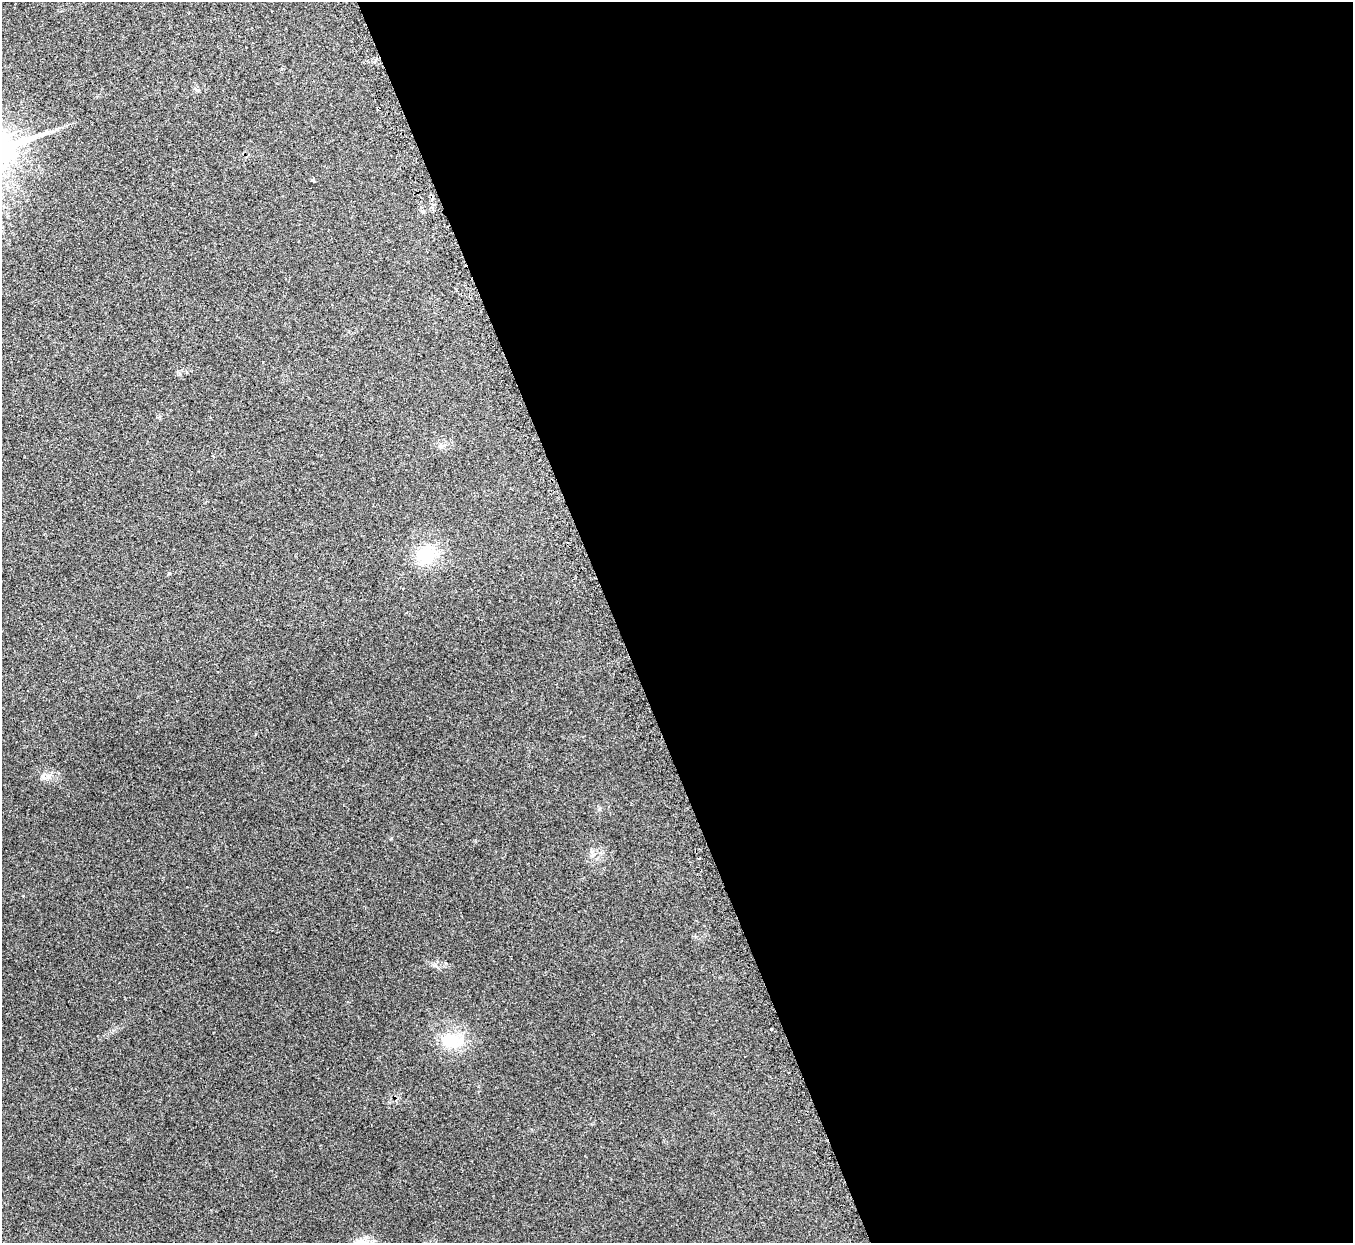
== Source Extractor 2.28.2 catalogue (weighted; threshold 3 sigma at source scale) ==
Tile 8 of 4 x 4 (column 4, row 2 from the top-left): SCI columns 4084-5434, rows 2667-3907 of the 5461 x 5457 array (HDU 1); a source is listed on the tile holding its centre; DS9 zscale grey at full resolution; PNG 1355 x 1245 px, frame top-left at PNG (2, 2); no overlay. Shown black and unused: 55% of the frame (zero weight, under 2 of 3 exposures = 3% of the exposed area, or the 3 px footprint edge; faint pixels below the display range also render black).
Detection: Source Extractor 2.28.2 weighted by HDU 2 'WHT'; one run over the whole footprint, this tile lists its part. Background 0.152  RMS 0.0095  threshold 0.0428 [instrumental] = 3 sigma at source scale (4.5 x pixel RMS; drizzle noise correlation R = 1.50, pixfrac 1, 0.05/0.05 arcsec/px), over >= 5 px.
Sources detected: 7; all 7 listed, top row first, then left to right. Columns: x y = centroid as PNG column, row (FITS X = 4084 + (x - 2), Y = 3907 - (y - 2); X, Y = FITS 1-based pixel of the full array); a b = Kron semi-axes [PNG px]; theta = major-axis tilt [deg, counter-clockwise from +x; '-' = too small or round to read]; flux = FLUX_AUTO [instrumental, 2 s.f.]
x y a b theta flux
313 180 5 3 - 1.4
441 446 9 6 1 2.9
426 554 32 24 15 35
48 776 7 7 - 3.8
771 1029 3 3 - 1.9
450 1040 30 20 -13 33
361 1242 16 10 -12 8.6
Isophote crosses this tile's border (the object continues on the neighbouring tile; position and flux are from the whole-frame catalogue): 1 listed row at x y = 361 1242